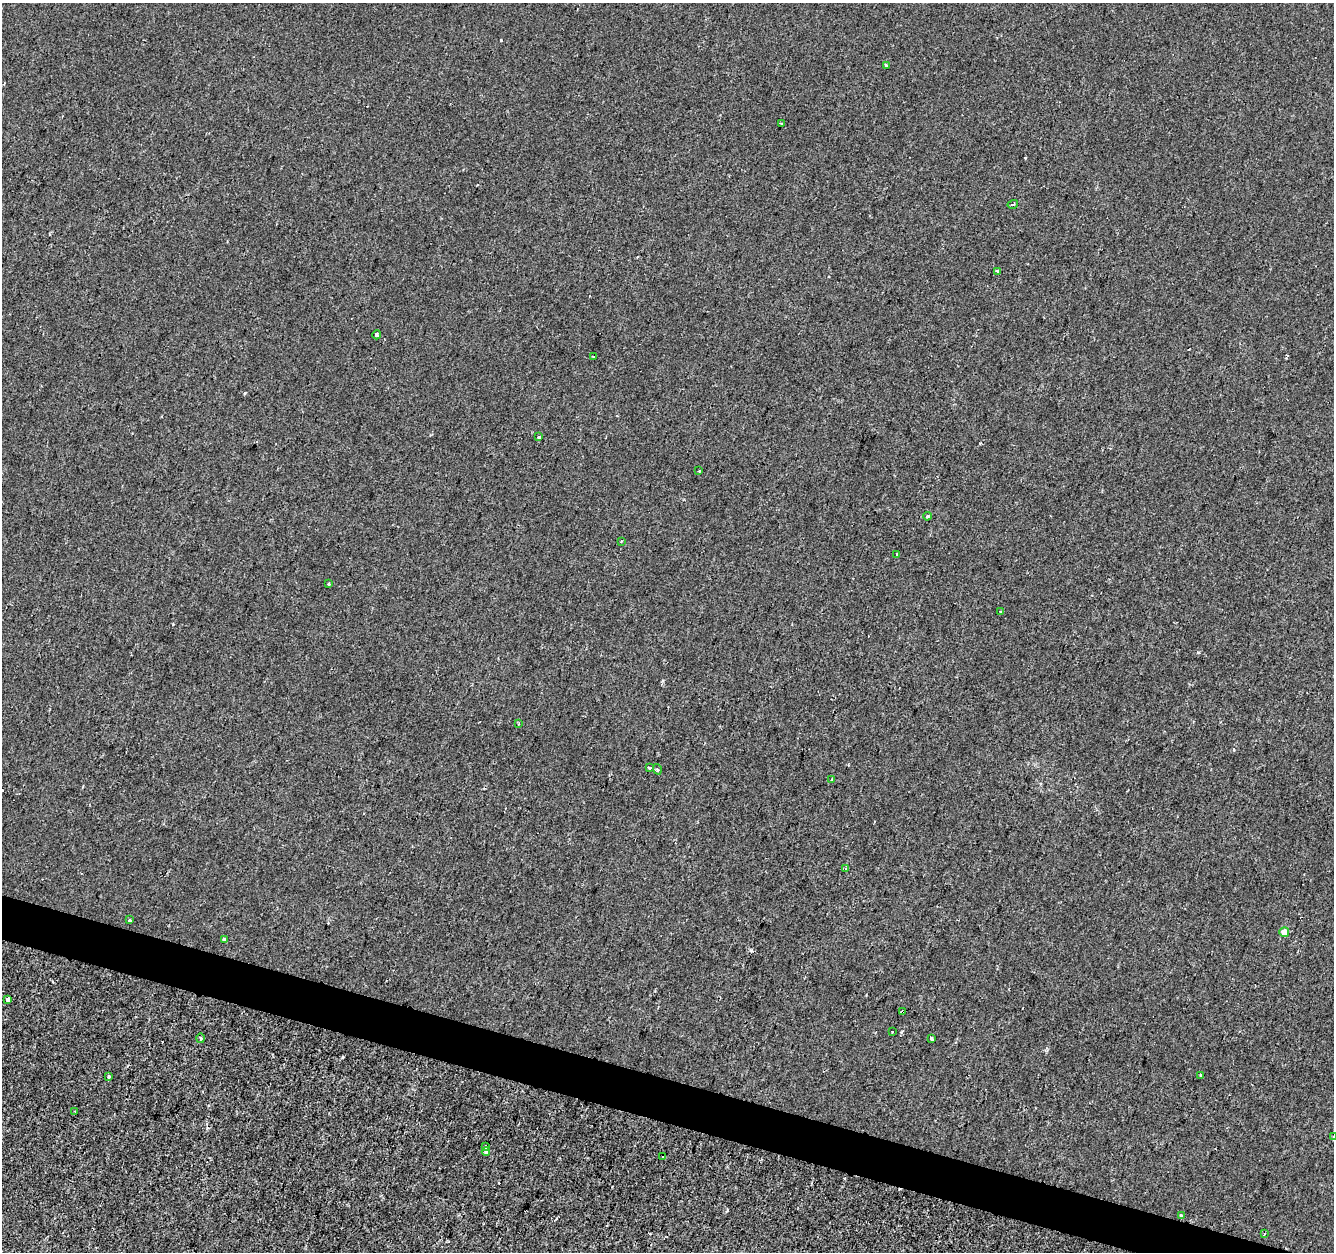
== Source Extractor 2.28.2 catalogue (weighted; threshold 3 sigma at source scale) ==
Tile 6 of 4 x 4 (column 2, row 2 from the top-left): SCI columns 1340-2671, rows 2781-4030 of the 5335 x 5497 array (HDU 1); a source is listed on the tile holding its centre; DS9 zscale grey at full resolution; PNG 1336 x 1254 px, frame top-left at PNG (2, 3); each listed source drawn as its Kron ellipse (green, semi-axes under 4 px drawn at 4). Shown black and unused: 3% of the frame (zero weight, under 2 of 3 exposures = <1% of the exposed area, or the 3 px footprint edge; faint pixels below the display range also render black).
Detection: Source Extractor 2.28.2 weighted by HDU 2 'WHT'; one run over the whole footprint, this tile lists its part. Background -2.68e-04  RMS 0.0026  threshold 0.0118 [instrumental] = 3 sigma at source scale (4.5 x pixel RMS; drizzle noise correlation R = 1.50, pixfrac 1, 0.0396/0.0396 arcsec/px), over >= 5 px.
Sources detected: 42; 7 cosmic-ray / hot-pixel residue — neither listed nor drawn; the other 35 listed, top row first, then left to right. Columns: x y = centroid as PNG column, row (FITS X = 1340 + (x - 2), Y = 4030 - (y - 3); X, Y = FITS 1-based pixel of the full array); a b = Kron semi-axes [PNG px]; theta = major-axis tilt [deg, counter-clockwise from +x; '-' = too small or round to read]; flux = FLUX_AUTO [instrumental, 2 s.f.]
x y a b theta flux
886 65 4 3 - 0.35
781 124 3 2 - 0.38
1013 204 5 3 - 0.37
997 271 3 3 - 2
376 335 4 3 - 1.2
593 356 3 2 - 0.27
539 437 3 3 - 0.64
699 471 3 3 - 0.51
927 516 4 3 - 0.34
621 541 3 2 - 0.33
897 554 3 3 - 0.33
328 584 3 3 - 0.4
1001 612 3 3 - 0.42
519 724 4 2 - 0.22
650 768 3 3 - 0.9
657 769 5 3 - 0.31
832 779 4 2 - 0.22
846 869 4 3 - 0.31
129 920 3 3 - 1
1284 932 5 5 - 2.5
224 939 4 3 - 1.1
8 999 4 3 - 1.4
903 1011 3 3 - 4.5
892 1032 3 2 - 0.35
201 1038 5 3 - 0.3
931 1039 4 3 - 1.4
1200 1075 3 2 - 0.47
109 1076 3 3 - 0.93
75 1111 2 2 - 0.18
1333 1137 4 4 - 0.4
486 1146 3 3 - 8.1
486 1152 4 3 - 1.5
662 1156 3 3 - 0.96
1181 1215 3 3 - 0.62
1264 1234 3 3 - 0.36
Overlapping masked pixels (flux is a lower limit): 1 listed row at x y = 903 1011
Isophote crosses this tile's border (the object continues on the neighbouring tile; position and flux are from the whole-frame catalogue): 1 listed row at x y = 1333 1137
Unlisted compact peaks at least as high as the median listed source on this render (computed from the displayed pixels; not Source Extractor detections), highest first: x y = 501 40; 1198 652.